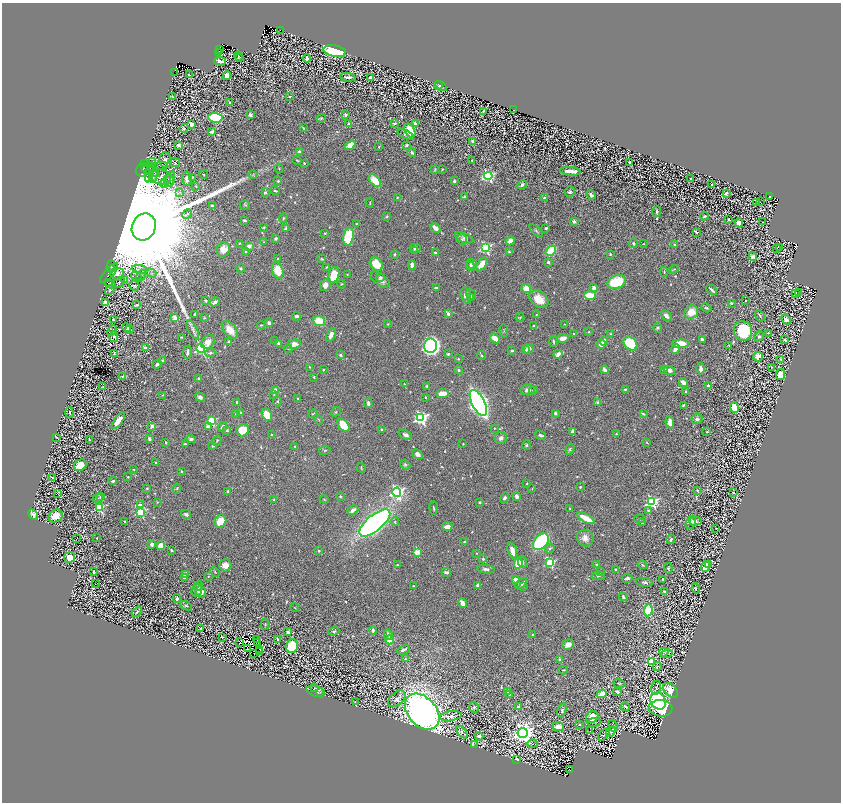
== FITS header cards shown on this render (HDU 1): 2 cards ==
NAXIS1  =                 1678
NAXIS2  =                 1600

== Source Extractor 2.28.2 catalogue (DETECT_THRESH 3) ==
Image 1678 x 1600 px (HDU 1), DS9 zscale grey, zoomed out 1/2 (1 PNG px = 2 x 2 image px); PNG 843 x 804 px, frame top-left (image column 2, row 1599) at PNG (2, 3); each listed source drawn as its Kron ellipse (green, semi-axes under 4 px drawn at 4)
Background 0.661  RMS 0.019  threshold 0.0573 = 3 sigma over >= 5 px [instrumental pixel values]
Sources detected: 1244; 178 cannot appear on this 1/2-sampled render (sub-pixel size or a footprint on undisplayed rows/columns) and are neither listed nor drawn; of the other 1066, the 500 brightest by FLUX_AUTO listed and drawn (566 fainter detections omitted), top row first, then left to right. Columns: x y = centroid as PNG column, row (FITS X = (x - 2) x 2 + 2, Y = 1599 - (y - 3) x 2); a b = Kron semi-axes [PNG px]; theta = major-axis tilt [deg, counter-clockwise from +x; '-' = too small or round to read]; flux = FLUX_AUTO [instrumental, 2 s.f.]
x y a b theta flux
280 30 2 1 - 10
220 49 3 2 - 62
335 51 11 5 -12 300
218 52 2 1 - 36
238 56 4 4 - 5.1
240 58 4 2 - 3.2
307 58 4 3 - 12
220 61 6 2 -16 14
175 73 3 1 - 91
189 75 3 2 - 3.9
227 76 4 3 - 37
348 77 8 3 -5 15
370 77 3 3 - 11
438 85 4 3 - 3.5
441 86 6 3 -32 6.2
172 96 3 1 - 2.9
290 96 3 2 - 4.8
230 102 3 2 - 3.3
514 110 2 1 - 14
483 111 2 2 - 4
250 115 3 3 - 10
346 115 2 2 - 28
215 118 7 4 -5 280
321 118 5 3 - 4.2
395 123 4 3 - 5
415 123 3 3 - 12
191 124 4 3 - 21
348 124 3 3 - 7.4
184 128 4 3 - 7.3
303 128 2 2 - 5.1
410 131 7 5 -62 120
212 132 4 3 - 12
405 134 9 3 -25 7.7
473 141 3 3 - 19
178 145 4 3 - 17
350 145 6 3 39 59
406 145 3 2 - 8.1
379 146 2 2 - 2.9
299 152 4 3 - 11
412 152 4 3 - 6.5
165 160 7 6 - 15
297 160 4 2 - 3.2
472 160 2 2 - 3.4
153 162 4 3 - 4.7
174 162 6 3 -13 4.6
629 162 3 2 - 6.5
304 163 2 2 - 6.2
145 164 4 2 - 3
161 165 6 3 0 3.7
151 166 6 3 -37 7
279 168 4 2 - 3.1
148 169 7 2 -18 5.1
435 169 4 3 - 3.5
442 169 3 2 - 3
143 170 7 6 - 10
571 171 10 3 -5 38
154 172 6 2 -45 3.4
149 173 9 3 78 9.6
203 174 4 3 - 3.9
253 175 4 3 - 5.5
153 176 7 3 79 6.8
488 176 4 4 - 600
161 177 10 7 -22 23
193 177 4 3 - 4
171 179 8 3 75 8
187 179 7 5 -88 18
690 179 2 2 - 4.7
169 180 7 5 -83 9.7
278 181 3 2 - 5.3
375 181 7 4 -48 76
454 181 3 2 - 7.6
164 183 4 2 - 4.6
712 184 3 2 - 2.8
522 185 5 3 - 8.9
196 186 4 3 - 4.3
275 191 5 3 - 6.2
179 192 3 2 - 3.1
570 192 5 5 - 8
265 193 3 3 - 7
726 193 4 3 - 10
591 195 5 3 - 10
769 196 2 2 - 10
464 197 3 2 - 5.6
397 198 4 3 - 3.5
544 198 4 3 - 5.1
757 202 2 1 - 19
760 202 2 1 - 5
370 203 5 3 - 4.1
212 205 2 2 - 9.2
245 205 5 3 - 4.1
656 212 5 4 - 6.3
187 214 5 3 - 4
387 216 3 3 - 4.3
704 216 4 3 - 7.4
283 218 5 3 - 3.5
729 219 3 2 - 5.5
244 220 3 2 - 7.3
574 221 2 2 - 36
763 222 2 1 - 3.1
739 223 4 4 - 30
356 224 3 3 - 3.1
144 227 14 11 66 320000
264 227 3 3 - 2.8
435 228 5 3 - 33
546 228 3 2 - 5.9
286 229 4 3 - 15
536 231 8 3 -43 6.1
697 232 4 3 - 4
325 233 2 2 - 4
348 237 9 5 79 260
276 238 4 3 - 7.1
464 238 9 5 -20 12
462 239 5 5 - 7.8
510 241 5 3 - 33
264 242 4 3 - 3.4
239 243 3 2 - 3
633 243 4 4 - 6.8
644 244 2 2 - 3.2
675 245 2 2 - 9.4
249 246 2 2 - 69
779 247 2 2 - 11
415 248 5 3 - 11
485 248 4 4 - 550
776 248 2 1 - 3.9
223 249 8 6 70 41
551 250 6 4 41 130
414 251 3 3 - 3.2
246 252 2 2 - 5
509 252 4 3 - 6.8
436 253 4 3 - 7.9
394 254 4 4 - 4.4
610 254 3 2 - 6
753 257 4 4 - 15
278 259 3 3 - 5.2
322 259 4 3 - 5.3
548 262 3 3 - 8.3
376 264 7 5 -48 93
472 264 6 4 -36 8.9
482 264 8 4 57 56
412 265 4 2 - 21
111 266 6 2 -88 3.1
470 266 5 3 - 6.7
326 267 3 3 - 2.9
241 268 4 3 - 5.2
140 269 8 4 -7 8.9
674 269 4 2 - 3.2
278 270 8 5 -71 73
664 272 5 2 - 3.1
109 273 12 5 48 7.4
117 273 7 5 4 42
151 273 5 2 - 3.1
347 274 3 3 - 2.9
334 275 8 5 75 91
136 276 5 4 - 6.8
141 276 6 2 54 4.7
380 277 4 4 - 7.4
380 279 11 5 -35 21
125 280 4 3 - 2.9
119 282 7 5 28 7.2
616 282 9 6 20 160
110 284 6 3 -29 3
342 284 4 3 - 3.3
134 285 5 4 - 6.9
325 285 6 5 - 28
436 288 4 3 - 6.3
594 288 4 3 - 17
526 289 5 4 - 59
110 290 5 3 - 3.2
712 290 6 2 -44 11
796 293 2 1 - 12
799 293 3 2 - 9.8
471 294 6 4 -53 8.7
590 295 6 3 1 98
466 296 8 5 -73 24
471 297 4 3 - 3.3
539 299 11 7 -37 68
746 300 2 2 - 4.2
206 301 3 2 - 7.2
215 302 5 3 - 12
105 303 3 3 - 46
731 303 3 2 - 6
137 305 4 3 - 9.3
706 308 5 2 - 4.8
691 312 7 6 - 61
195 314 3 3 - 8.8
448 314 3 2 - 35
536 314 2 2 - 3.3
297 316 4 3 - 11
666 316 6 3 -46 16
760 316 6 3 -59 6.2
520 317 4 3 - 3.5
175 318 3 2 - 78
204 318 4 4 - 3.7
113 319 2 2 - 3.7
786 319 5 3 - 20
319 321 6 5 - 72
269 323 4 3 - 12
388 324 4 3 - 3.7
565 324 2 2 - 2.9
261 325 4 3 - 3.7
534 325 4 3 - 4.9
127 327 4 4 - 10
658 327 5 4 - 6.2
130 329 3 3 - 3.8
193 330 10 4 -62 15
230 330 10 6 -49 57
504 330 6 2 -87 3.6
112 331 5 3 - 3.3
743 331 10 9 - 190
589 332 2 2 - 2.8
768 333 3 2 - 4.3
574 334 3 3 - 3.9
611 334 3 2 - 2.9
331 335 7 4 66 23
114 336 5 4 - 6.1
759 336 5 4 - 7.1
182 337 4 2 - 4.4
495 338 5 3 - 54
563 338 5 3 - 34
702 339 3 2 - 14
785 339 3 2 - 6.6
228 341 4 3 - 3.9
275 341 4 3 - 12
553 341 5 2 - 5.9
604 341 4 3 - 21
208 342 7 6 - 37
630 343 8 5 -46 200
278 344 4 2 - 17
294 344 7 4 14 42
601 344 4 4 - 39
681 344 8 4 1 78
430 346 7 6 - 1300
729 346 4 2 - 3.1
145 348 3 3 - 8.4
288 348 4 3 - 5.7
201 349 4 4 - 440
529 349 5 4 - 17
675 349 5 4 - 18
526 350 4 3 - 6.8
512 351 3 3 - 5.1
187 352 7 3 84 12
114 353 3 2 - 4.9
210 353 5 4 - 8.5
448 354 3 2 - 4.4
558 354 5 3 - 40
340 355 2 2 - 14
482 355 4 3 - 3.8
758 356 5 5 - 35
458 359 2 2 - 3.7
781 359 3 2 - 3.8
163 360 4 3 - 7.2
157 364 5 3 - 8.3
309 367 2 2 - 3.9
772 367 4 3 - 3.6
701 368 6 3 -90 18
664 369 4 3 - 10
323 370 2 2 - 5.2
459 370 4 3 - 6.1
605 370 4 2 - 32
669 370 6 4 -19 22
781 375 5 4 - 86
123 376 4 2 - 5.7
314 377 3 2 - 4.5
198 379 3 2 - 5.3
683 382 5 3 - 21
404 384 2 2 - 5.2
708 385 2 2 - 20
427 386 4 3 - 4.6
103 387 4 3 - 3.4
625 389 3 2 - 4.2
276 390 2 2 - 62
528 390 7 5 8 18
533 390 4 4 - 5.4
686 391 3 2 - 5
442 393 6 3 4 42
274 394 4 3 - 3.9
162 395 3 2 - 2.9
200 397 5 3 - 10
425 397 3 2 - 3.3
297 399 2 2 - 6.4
237 402 2 2 - 6.2
277 402 5 4 - 5
368 403 5 3 - 8.6
478 403 14 6 -63 2300
598 403 3 2 - 40
683 405 3 3 - 5.5
734 408 5 3 - 100
336 412 5 3 - 3.8
69 413 5 3 - 4.1
241 413 2 2 - 32
555 413 3 3 - 6.5
236 414 3 3 - 3.2
313 414 5 2 - 3.2
643 414 4 2 - 6.6
267 415 7 4 -62 94
421 418 4 4 - 840
697 419 6 5 - 9.3
318 420 5 3 - 3.9
118 421 9 4 55 57
211 421 3 3 - 270
670 422 6 4 -84 28
344 425 7 5 -51 110
152 426 2 2 - 41
208 426 4 3 - 18
222 427 5 3 - 8.9
494 428 2 2 - 3.8
227 430 4 3 - 7.3
243 430 6 6 - 85
382 430 3 2 - 6.8
573 432 4 3 - 24
707 432 2 2 - 6.5
616 434 4 3 - 4.4
271 435 2 2 - 5.3
405 435 7 4 -29 14
540 435 5 3 - 11
57 438 4 2 - 4.1
501 438 6 5 - 15
89 439 3 2 - 3.7
149 439 3 3 - 13
191 439 5 4 - 9.4
217 441 5 3 - 4.1
166 442 2 2 - 4.7
647 443 3 3 - 3.6
185 444 3 2 - 4.2
463 444 2 2 - 2.9
526 445 4 3 - 5
213 446 3 3 - 5.1
295 446 3 2 - 3.4
570 449 5 3 - 6.1
325 450 6 3 11 3.9
417 454 6 4 -33 15
156 462 3 2 - 4.9
405 464 5 4 - 6.5
80 465 7 5 31 58
361 468 5 2 - 4
134 469 3 3 - 3.2
181 471 3 3 - 4.1
128 477 2 2 - 3.3
52 478 3 3 - 2.8
113 481 4 2 - 6.7
527 484 3 2 - 3.5
580 487 2 2 - 5.4
147 488 3 3 - 5
177 488 5 3 - 4
532 489 4 2 - 3
697 490 2 2 - 3.9
228 491 3 3 - 6.3
397 492 4 4 - 780
733 492 3 2 - 4.5
57 493 2 1 - 15
340 496 3 3 - 4
517 496 3 3 - 29
101 497 3 3 - 12
98 498 5 4 - 4.9
505 498 5 4 - 10
324 499 4 3 - 3.5
274 500 4 2 - 4.8
157 502 3 3 - 2.9
479 502 2 2 - 4.8
652 502 4 4 - 620
140 505 4 2 - 43
99 508 3 3 - 280
434 508 6 2 -83 4.5
570 508 2 2 - 4.5
353 510 5 3 - 22
648 510 3 3 - 7.9
140 512 4 4 - 340
33 514 5 4 - 12
186 514 5 3 - 8.8
56 516 7 6 - 55
586 518 9 3 -29 81
640 519 5 3 - 5.5
220 521 7 5 58 94
695 521 6 4 2 12
125 522 3 2 - 6.5
395 522 4 3 - 5.1
691 522 7 4 62 7.8
375 523 19 8 39 1400
642 523 2 2 - 7.5
447 527 5 3 - 31
716 528 2 2 - 3.3
97 538 3 2 - 3
585 538 9 8 - 24
76 539 2 1 - 24
671 539 5 3 - 7.5
464 542 4 3 - 4.5
541 542 9 6 48 370
152 544 3 3 - 23
161 546 4 4 - 65
550 548 5 3 - 5.4
171 550 4 3 - 5.8
318 551 3 3 - 3.7
512 551 8 3 -71 42
417 552 4 3 - 84
476 553 2 2 - 4.1
69 557 5 5 - 50
483 559 4 3 - 5.9
522 562 6 4 -84 12
518 563 5 3 - 99
550 563 4 3 - 320
708 564 3 3 - 16
225 565 6 6 - 32
398 565 3 3 - 3.5
597 565 3 3 - 3.2
642 565 5 2 - 3.5
706 566 5 3 - 27
668 568 5 3 - 4.6
486 569 9 4 -7 11
616 570 3 3 - 3.8
600 571 4 3 - 3.5
94 572 3 2 - 7.6
215 572 5 3 - 3.8
446 572 4 3 - 12
186 575 3 3 - 34
208 576 2 2 - 3
598 576 6 3 -2 5.1
184 577 3 3 - 4.8
627 578 5 3 - 12
663 579 2 2 - 12
515 580 3 3 - 25
644 582 8 3 -9 8.8
521 583 7 4 35 17
95 584 2 1 - 15
477 585 3 3 - 11
198 586 5 3 - 3.8
413 586 2 2 - 4.8
523 586 4 3 - 3.5
696 589 5 3 - 4.1
197 590 6 5 - 14
201 592 6 5 - 22
664 592 3 3 - 5
623 597 4 2 - 9
177 598 4 3 - 7.2
462 603 5 3 - 32
186 606 6 3 -27 6
295 608 5 3 - 3.4
648 610 6 4 85 300
137 612 6 2 46 5.8
265 624 5 3 - 3.8
200 628 3 2 - 3.5
373 630 4 3 - 10
334 631 5 4 - 7.8
288 632 3 3 - 8.6
388 635 5 3 - 11
532 635 2 2 - 8.4
222 637 2 2 - 2.9
256 639 2 1 - 2.9
278 639 2 2 - 5.3
390 640 4 3 - 91
258 642 4 2 - 5.4
240 643 2 1 - 8
568 644 6 5 - 25
292 646 7 6 - 120
248 649 2 1 - 7.6
259 649 2 1 - 3.1
403 650 6 3 22 11
259 651 2 1 - 7.1
664 652 4 2 - 2.9
254 653 2 1 - 9.3
667 654 6 3 15 9.5
405 659 3 2 - 3.1
560 660 2 2 - 21
652 661 4 3 - 240
657 666 4 2 - 2.8
563 670 5 2 - 3.9
619 683 5 3 - 4
314 688 3 1 - 8.1
656 688 7 4 78 9.1
670 690 8 5 -47 58
315 691 9 5 -16 13
507 692 3 3 - 8.1
617 692 4 3 - 10
321 693 5 2 - 3.2
509 694 3 2 - 6.7
602 694 4 3 - 43
397 699 10 6 40 20
658 701 9 7 -56 460
355 702 4 2 - 3.9
474 707 5 5 - 5.9
518 707 3 3 - 14
625 707 5 2 - 5.4
661 708 12 8 -6 250
562 710 7 3 70 5.5
422 712 20 14 -48 3000
451 716 11 5 9 18
592 717 6 5 - 61
594 722 6 4 11 4.4
580 724 2 2 - 8.6
613 726 6 2 -66 3
558 727 6 3 -5 39
589 731 2 1 - 6.6
462 732 7 3 -53 5.3
611 732 6 2 53 3.2
523 733 5 5 - 3300
604 735 7 3 45 4.4
479 736 4 2 - 11
533 744 5 2 - 3.3
474 745 4 3 - 3
517 759 3 2 - 8.8
570 770 2 1 - 4.2
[566 fainter detections neither listed nor drawn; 178 sub-pixel or undisplayed-footprint detections neither listed nor drawn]